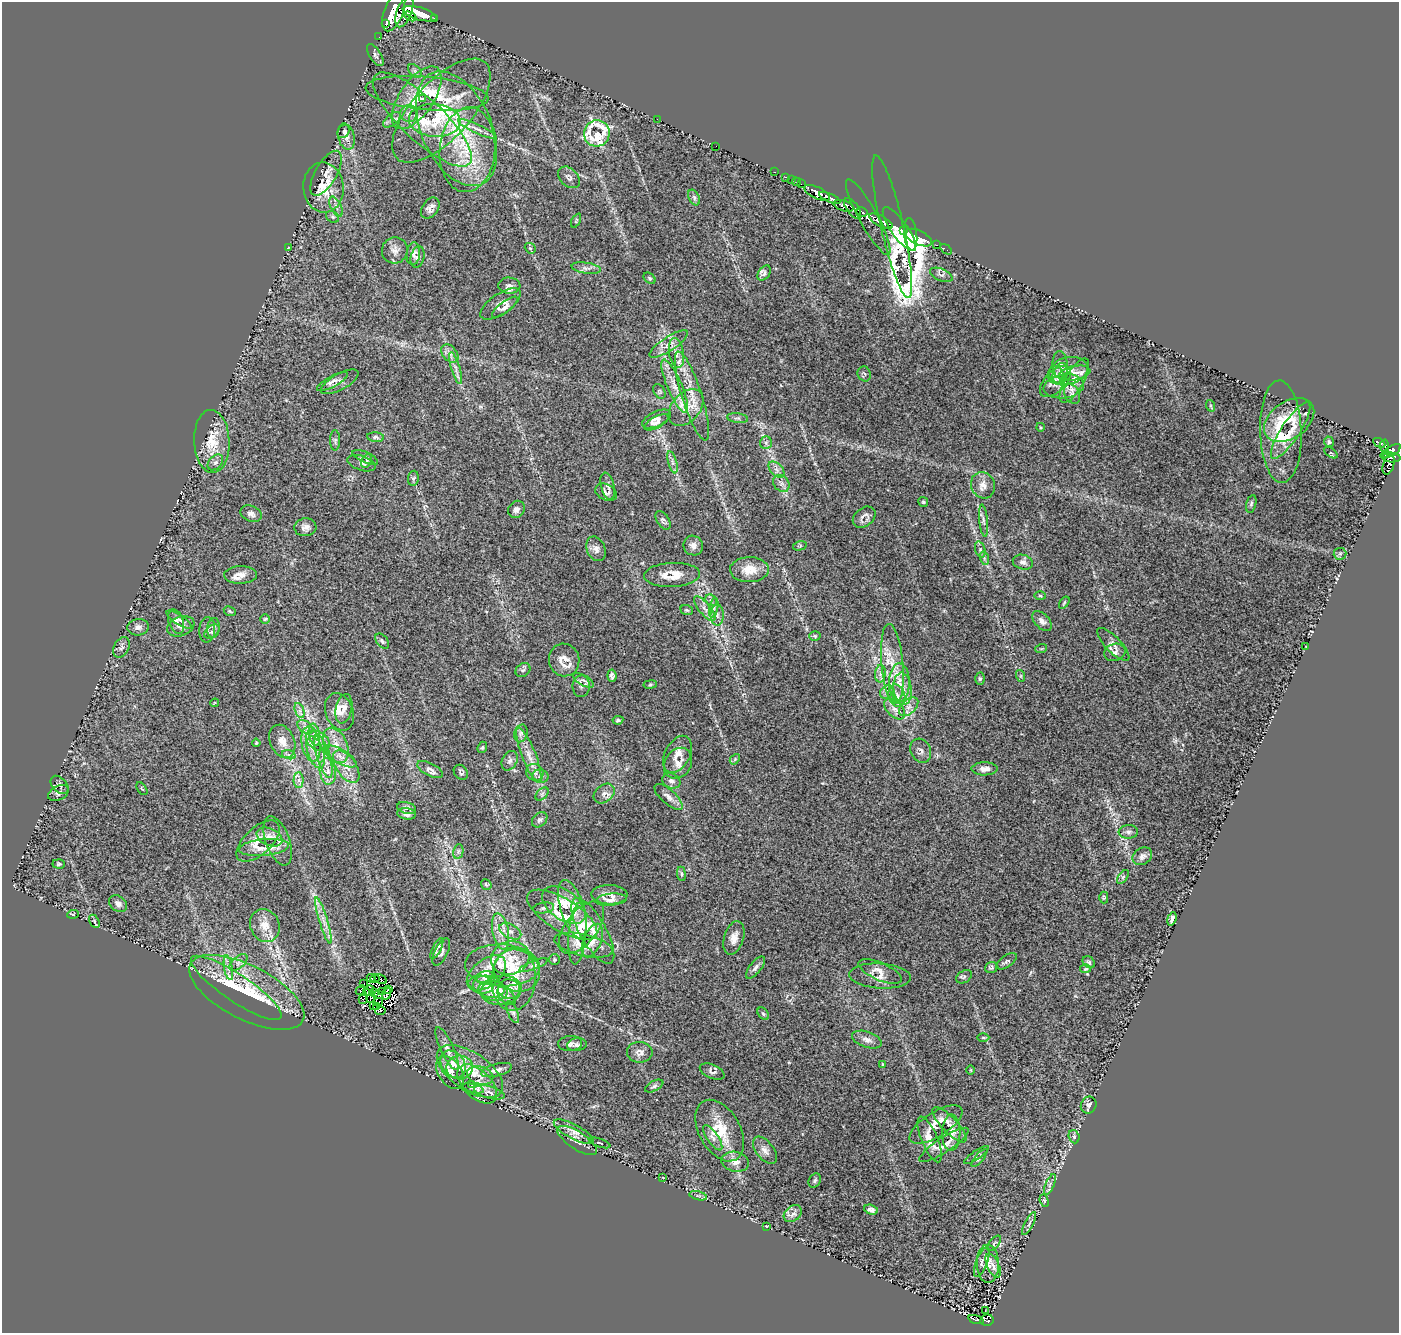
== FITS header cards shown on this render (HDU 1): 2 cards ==
NAXIS1  =                 1397
NAXIS2  =                 1331

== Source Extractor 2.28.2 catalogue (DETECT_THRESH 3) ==
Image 1397 x 1331 px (HDU 1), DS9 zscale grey, 1 PNG px = 1 image px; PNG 1401 x 1335 px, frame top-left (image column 1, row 1331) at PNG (2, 2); each listed source drawn as its Kron ellipse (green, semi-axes under 4 px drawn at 4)
Background 0.715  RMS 0.04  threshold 0.12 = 3 sigma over >= 5 px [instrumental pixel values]
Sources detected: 353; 6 with non-positive FLUX_AUTO (blend fragments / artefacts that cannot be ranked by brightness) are neither listed nor drawn; the other 347 listed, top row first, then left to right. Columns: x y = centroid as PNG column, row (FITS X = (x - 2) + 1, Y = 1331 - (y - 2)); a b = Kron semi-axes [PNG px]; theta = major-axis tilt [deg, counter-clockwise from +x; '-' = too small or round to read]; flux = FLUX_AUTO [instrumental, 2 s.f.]
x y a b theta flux
394 12 21 9 69 2900
404 12 16 7 69 4100
420 14 17 6 -16 3900
410 16 7 3 -27 560
434 18 3 3 - 130
385 24 3 3 - 290
379 37 2 2 - 6
375 55 12 5 -57 9
415 71 8 5 -46 7.8
427 93 61 16 -5 130
417 98 36 17 55 99
423 99 4 3 - 9.8
441 111 65 29 47 210
409 114 9 8 - 13
422 119 65 21 -43 180
657 119 2 2 - 7.5
392 120 10 5 40 9
435 120 26 16 -4 79
457 129 61 35 -66 300
478 129 21 4 -25 18
344 131 7 5 55 3.3
597 133 13 13 - 210
346 137 13 8 -75 16
716 146 2 2 - 33
467 150 42 27 85 180
774 172 3 2 - 32
326 173 25 10 60 30
569 177 12 8 -46 11
785 177 3 2 - 41
791 180 2 2 - 12
796 182 4 2 - 29
801 184 2 2 - 8.8
323 188 25 20 -84 70
817 193 14 5 -25 1700
694 198 8 5 -64 6.4
830 198 11 4 -24 1400
844 206 10 5 -18 710
336 207 11 5 -64 10
430 208 11 8 54 14
853 208 12 6 -55 670
862 212 6 5 - 370
333 217 7 5 -36 5.7
868 217 43 9 -61 1200
576 221 8 3 64 2.9
881 221 13 5 -27 2500
892 227 73 11 -77 1100
899 229 26 8 -55 1400
904 230 4 3 - 810
911 234 16 6 -84 640
918 238 14 7 -26 480
936 245 3 2 - 25
288 248 3 2 - 1.8
530 248 6 4 -41 4.4
946 249 6 2 -33 16
395 250 13 13 - 19
413 254 11 6 84 13
418 257 10 7 75 9.9
586 268 15 5 -9 12
764 273 8 5 55 8.1
941 275 12 6 -22 8.5
650 278 7 4 -41 4.1
509 286 11 8 -5 13
500 304 23 10 34 23
505 307 16 5 38 12
669 344 22 7 33 24
450 353 10 7 -50 13
676 353 15 7 -81 21
1060 365 14 7 -84 13
455 368 16 4 -73 15
1068 371 20 13 13 35
1075 373 16 7 11 17
864 374 7 6 - 5.7
1060 374 11 6 70 11
1056 375 9 7 86 13
1055 381 19 10 46 24
1074 381 25 9 60 40
332 382 17 5 29 13
340 382 21 8 29 17
1064 382 5 3 - 10
675 386 29 7 -67 39
1064 386 20 12 8 37
659 391 8 5 -61 4.8
1072 394 10 7 -59 13
692 396 46 10 -72 66
1211 406 6 3 -71 2.6
686 407 21 14 49 45
738 418 10 4 -7 6.9
656 419 15 7 25 17
1289 420 28 18 35 62
656 422 13 5 28 12
1040 427 4 3 - 2.3
1291 430 33 9 57 47
1281 432 51 20 -88 120
376 437 8 4 -5 5.8
335 440 10 5 90 6.1
212 441 31 17 -87 74
1329 442 5 5 - 4.6
766 443 6 6 - 6.9
1379 443 7 3 -28 200
1384 446 7 3 -87 290
1391 451 11 5 29 860
1331 453 7 4 -37 3.8
365 457 14 5 -24 9.3
1391 457 9 5 -3 420
366 461 7 5 62 4.4
215 462 9 6 47 8.5
672 462 11 3 -75 8.7
362 463 14 7 -18 11
1389 465 10 5 73 220
776 470 9 5 -45 11
413 478 7 5 82 5.2
781 483 9 7 -50 10
983 485 13 11 -64 23
608 486 14 6 -75 11
606 492 11 8 -27 10
923 502 5 5 - 3.8
1251 504 9 5 76 5.9
516 509 9 8 - 11
251 514 11 7 -22 12
864 517 13 9 38 14
663 520 10 6 -57 8.1
983 521 16 4 -84 9.4
305 527 11 9 4 15
693 546 10 9 - 14
800 546 7 4 15 3.4
596 549 13 9 -66 15
980 550 8 5 -72 6.8
1340 554 6 6 - 5.6
984 558 7 4 -72 5.5
1023 562 10 7 -15 11
749 570 19 12 1 43
240 575 16 9 2 23
672 575 28 12 3 44
1040 596 6 3 -2 2.9
711 600 6 5 - 5.7
1064 603 7 3 55 3.1
714 608 10 3 79 6.4
705 609 15 5 -50 15
687 610 6 4 -20 3.7
230 611 6 4 -25 4
717 615 10 6 90 12
265 619 4 4 - 3.3
179 620 14 5 -33 9.2
1042 621 12 7 -46 14
176 622 12 7 -70 12
181 626 14 9 21 17
138 627 11 8 7 12
213 628 10 6 83 7.6
207 630 12 8 84 12
212 631 9 5 38 7.3
815 636 6 5 - 3.8
382 641 9 5 -52 6.4
1113 644 21 7 -46 19
121 647 11 7 63 10
1305 647 3 2 - 1.6
1041 649 6 3 18 2.6
1115 652 11 8 16 13
564 660 16 15 - 36
892 664 40 11 -85 71
523 670 8 6 37 6.4
880 674 9 5 83 9.8
612 676 6 4 -82 7.2
1021 676 6 4 -72 3.5
980 679 6 5 - 4.1
584 680 11 5 -29 9.8
899 682 19 10 -90 43
650 684 7 3 9 3.4
581 686 11 8 87 12
903 689 16 9 -83 32
887 692 7 6 - 8.3
897 696 11 8 -73 19
215 703 4 4 - 2.6
909 707 11 7 44 16
344 709 15 8 77 17
895 709 13 7 -43 19
300 711 8 4 -72 8.8
339 712 19 14 -70 31
618 720 5 3 - 4.1
305 727 9 5 -36 11
521 733 9 6 75 9.7
314 735 11 5 -80 11
282 741 17 12 -66 30
318 741 13 9 -32 24
256 743 4 2 - 2.5
311 744 18 9 -79 34
336 745 18 11 -66 40
482 747 6 4 68 3.5
921 751 13 10 -63 12
316 752 16 8 -71 26
678 754 20 12 62 29
289 755 7 4 -18 6.2
529 755 29 7 -68 38
323 756 22 6 -73 31
340 756 18 7 -29 26
735 759 6 4 48 3.4
510 761 10 7 62 9.6
678 763 16 13 57 27
346 767 18 10 -56 33
430 769 14 6 -27 11
984 769 13 6 1 16
328 771 13 8 -82 23
461 772 8 6 -48 5.7
535 772 9 8 - 13
540 776 8 7 - 9
299 780 7 5 89 9.3
671 781 9 7 -24 12
60 785 11 7 -47 8.9
142 789 7 3 -54 3.2
58 793 11 7 27 9
604 793 11 8 40 15
542 794 8 5 45 6.3
668 797 18 7 -41 17
407 808 9 5 -14 9.4
406 814 9 5 -8 9.5
540 820 9 6 44 7.4
1128 832 10 7 3 9.1
269 837 13 8 -24 17
258 841 26 13 43 42
278 841 26 12 -70 32
264 848 25 8 5 32
458 852 7 5 78 5.8
1142 856 10 8 33 12
59 864 6 4 -4 4.4
681 874 7 3 -82 4
1123 877 8 4 53 5.5
486 884 6 5 - 3.8
609 895 18 9 -2 27
1104 897 6 4 -90 3.3
611 900 16 6 6 14
118 904 10 7 -39 11
564 905 25 14 -36 72
544 908 10 5 9 7
573 909 30 11 -73 61
73 914 6 4 5 3.2
562 915 40 16 -32 81
1172 919 7 3 73 7.5
323 920 24 4 -73 24
94 921 7 4 -60 5
265 926 17 14 -64 38
582 927 31 16 53 68
500 931 18 8 -79 28
510 931 12 7 -27 15
593 931 37 13 -61 63
577 934 31 8 85 48
734 938 17 9 73 23
592 940 18 9 68 27
583 945 30 11 -13 44
437 949 12 4 64 7.5
441 952 15 6 65 9.1
510 958 19 16 17 59
554 960 5 5 - 4.1
1007 961 12 5 35 7.3
238 962 11 5 42 10
1089 962 7 5 -42 5.1
502 965 37 21 -2 110
533 965 15 3 21 7.6
755 967 13 5 51 10
991 967 6 5 - 5.3
228 968 12 4 -80 10
1086 969 5 4 - 3.9
517 971 23 20 -26 76
880 972 23 8 -24 23
486 973 22 13 38 48
880 976 31 12 -4 33
964 977 8 6 33 5.8
371 978 4 2 - 1
485 978 10 6 5 9.6
375 979 4 2 - 7.2
381 979 6 2 -29 0.9
514 979 31 22 86 79
364 983 2 2 - 1.3
481 985 13 9 -14 18
489 987 16 10 -15 26
236 988 54 13 -34 130
509 989 11 10 - 15
361 990 5 3 - 3.2
388 990 3 3 - 3.1
501 990 21 14 8 43
370 991 5 4 - 0.54
493 991 15 10 -8 24
247 992 63 27 -27 220
383 992 3 2 - 1.8
366 993 4 2 - 4.3
375 993 4 3 - 5.7
387 994 6 2 68 4.5
378 995 4 2 - 5.8
506 996 11 6 -42 11
370 998 4 2 - 1.5
363 999 5 2 - 5.8
378 1002 5 2 - 3
373 1005 2 2 - 3
377 1006 3 2 - 0.9
380 1011 5 3 - 4.1
513 1012 11 5 -69 7.7
763 1014 7 5 -48 4.7
983 1037 6 4 -1 3.6
867 1040 15 8 -19 16
570 1044 12 7 3 11
577 1045 10 6 9 8.2
447 1048 23 6 -65 19
640 1052 13 10 -1 19
453 1064 15 11 -53 29
883 1064 4 4 - 2.5
460 1067 13 12 - 26
496 1070 16 6 15 14
971 1070 4 3 - 2.3
470 1071 38 19 -34 100
712 1071 13 6 -24 9.2
450 1072 18 11 -57 25
480 1076 13 8 -15 21
471 1084 4 2 - 3.1
477 1084 24 14 -44 35
654 1086 10 5 27 6.5
473 1088 11 4 -15 5.2
489 1092 16 6 -15 14
1089 1105 8 7 - 9.7
936 1124 30 12 32 41
949 1125 23 7 -47 25
720 1131 33 20 -60 94
574 1132 22 7 -28 21
951 1133 18 9 89 26
1074 1137 7 5 -70 5.7
713 1138 15 5 -55 13
930 1139 24 8 -67 34
577 1140 23 8 -33 26
600 1143 11 3 -19 3.5
944 1145 29 7 33 26
765 1150 16 8 -52 17
976 1155 15 4 34 6.1
979 1158 11 3 50 5
735 1162 14 10 -10 20
663 1178 3 2 - 1.6
815 1180 7 5 58 6
1050 1185 11 4 68 8.8
698 1196 9 3 -13 5
1044 1201 6 4 -70 3.5
871 1210 7 5 -17 9
793 1214 10 7 39 17
1029 1224 12 3 64 6.6
766 1226 3 2 - 1.7
994 1243 9 4 52 4.6
982 1262 16 5 68 12
988 1264 19 11 -88 38
993 1266 13 6 -65 13
985 1311 3 2 - 12
976 1319 8 3 -18 170
987 1320 6 5 - 110
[6 non-positive-flux detections neither listed nor drawn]